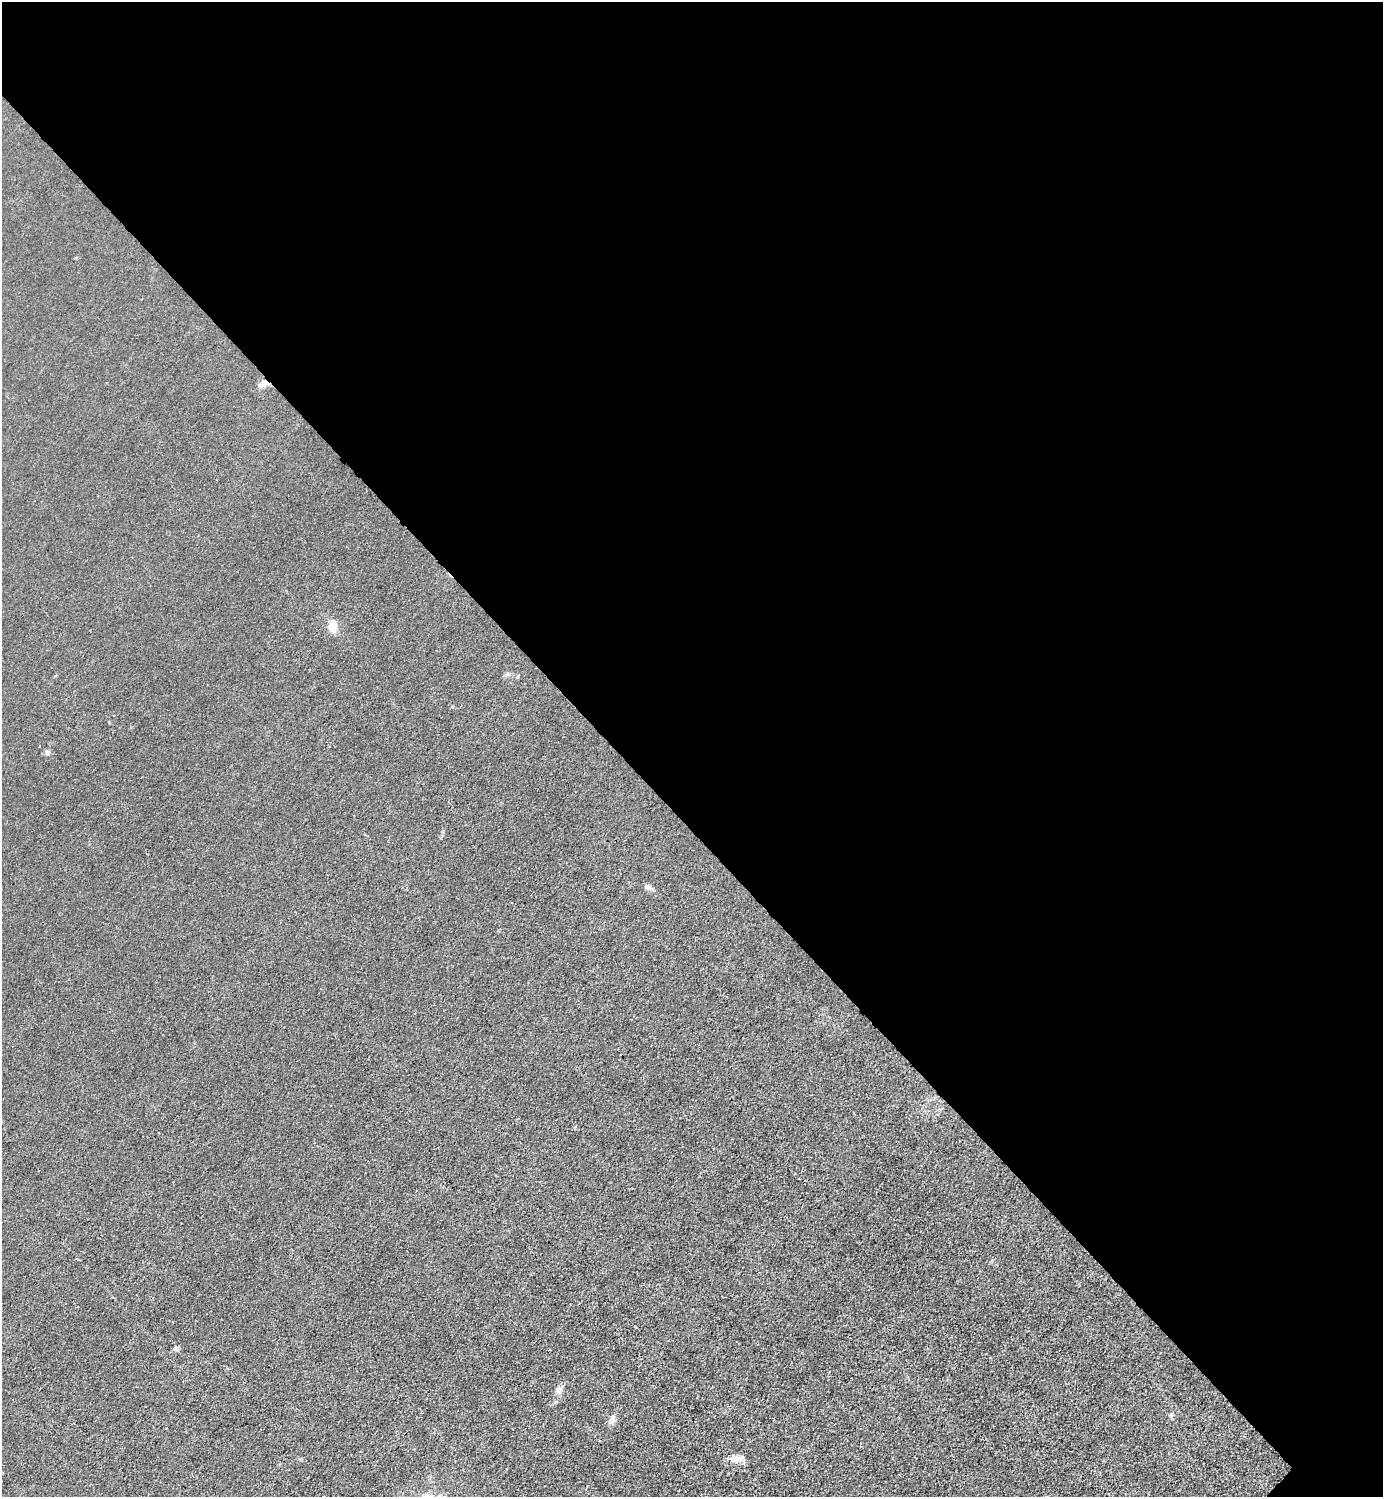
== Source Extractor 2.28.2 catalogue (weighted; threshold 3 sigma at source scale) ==
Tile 3 of 4 x 4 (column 3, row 1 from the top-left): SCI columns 3065-4445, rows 4488-5982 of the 5985 x 5985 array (HDU 1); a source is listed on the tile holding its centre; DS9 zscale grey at full resolution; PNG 1385 x 1499 px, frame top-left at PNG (2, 2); no overlay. Shown black and unused: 55% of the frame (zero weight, under 3 of 4 exposures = <1% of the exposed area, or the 3 px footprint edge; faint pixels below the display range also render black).
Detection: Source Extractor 2.28.2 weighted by HDU 2 'WHT'; one run over the whole footprint, this tile lists its part. Background 0.0213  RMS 0.0062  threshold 0.0279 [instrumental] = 3 sigma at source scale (4.5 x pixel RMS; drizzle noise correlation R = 1.50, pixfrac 1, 0.05/0.05 arcsec/px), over >= 5 px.
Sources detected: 8; all 8 listed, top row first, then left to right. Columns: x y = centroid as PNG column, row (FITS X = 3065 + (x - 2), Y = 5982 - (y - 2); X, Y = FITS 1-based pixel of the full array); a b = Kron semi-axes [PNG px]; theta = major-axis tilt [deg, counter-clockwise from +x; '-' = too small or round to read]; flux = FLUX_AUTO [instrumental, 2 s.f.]
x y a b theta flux
263 384 13 8 27 4.1
332 627 13 10 85 6.9
47 752 7 6 - 1.7
648 887 7 4 -2 1.5
175 1348 7 5 20 1.3
558 1390 13 7 82 3
612 1418 11 7 52 2.8
736 1458 17 9 -9 5.2
Overlapping masked pixels (flux is a lower limit): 1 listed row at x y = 263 384